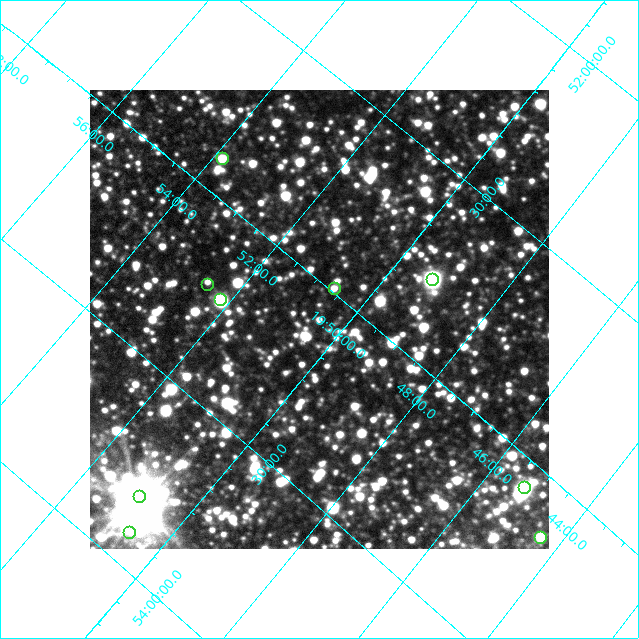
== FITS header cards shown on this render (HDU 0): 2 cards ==
NAXIS1  =                  459 / length of data axis 1
NAXIS2  =                  459 / length of data axis 2

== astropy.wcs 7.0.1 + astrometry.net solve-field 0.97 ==
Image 459 x 459 px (HDU 0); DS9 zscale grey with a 90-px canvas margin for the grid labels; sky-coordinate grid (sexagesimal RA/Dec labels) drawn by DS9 from the SOLVED WCS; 9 Tycho-2 reference stars matched to detected sources circled (green)
Header WCS: none
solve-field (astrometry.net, Tycho-2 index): SOLVED blind (the file carries no WCS)
Solved WCS: RA---TAN-SIP/DEC--TAN-SIP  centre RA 19:50:29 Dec +53:05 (297.62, +53.09 deg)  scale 10.5 arcsec/px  FOV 80.3' x 79.7'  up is +141 deg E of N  parity flipped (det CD > 0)
(file carries no celestial WCS; the grid is the blind solution)
Tycho-2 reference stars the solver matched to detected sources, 9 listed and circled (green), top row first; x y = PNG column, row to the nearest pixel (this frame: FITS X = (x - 90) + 1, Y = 459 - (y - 90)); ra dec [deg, ICRS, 3 dp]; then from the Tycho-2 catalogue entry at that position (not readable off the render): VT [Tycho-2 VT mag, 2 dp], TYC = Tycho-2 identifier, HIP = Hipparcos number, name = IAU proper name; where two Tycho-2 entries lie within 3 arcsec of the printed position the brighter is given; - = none
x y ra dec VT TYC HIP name
222 158 298.467 +52.900 8.59 3935-2328-1 - -
432 279 297.316 +52.785 8.74 3935-2213-1 - -
207 284 298.137 +53.215 9.30 3935-1648-1 - -
334 288 297.657 +52.988 5.16 3935-2415-1 97635 -
220 299 298.044 +53.226 8.53 3935-1862-1 97782 -
524 487 296.319 +53.069 8.27 3934-727-1 97199 -
139 496 297.739 +53.814 9.23 3935-383-1 - -
129 532 297.662 +53.911 7.73 3935-1899-1 97636 -
540 537 296.101 +53.147 8.49 3934-893-1 97126 -